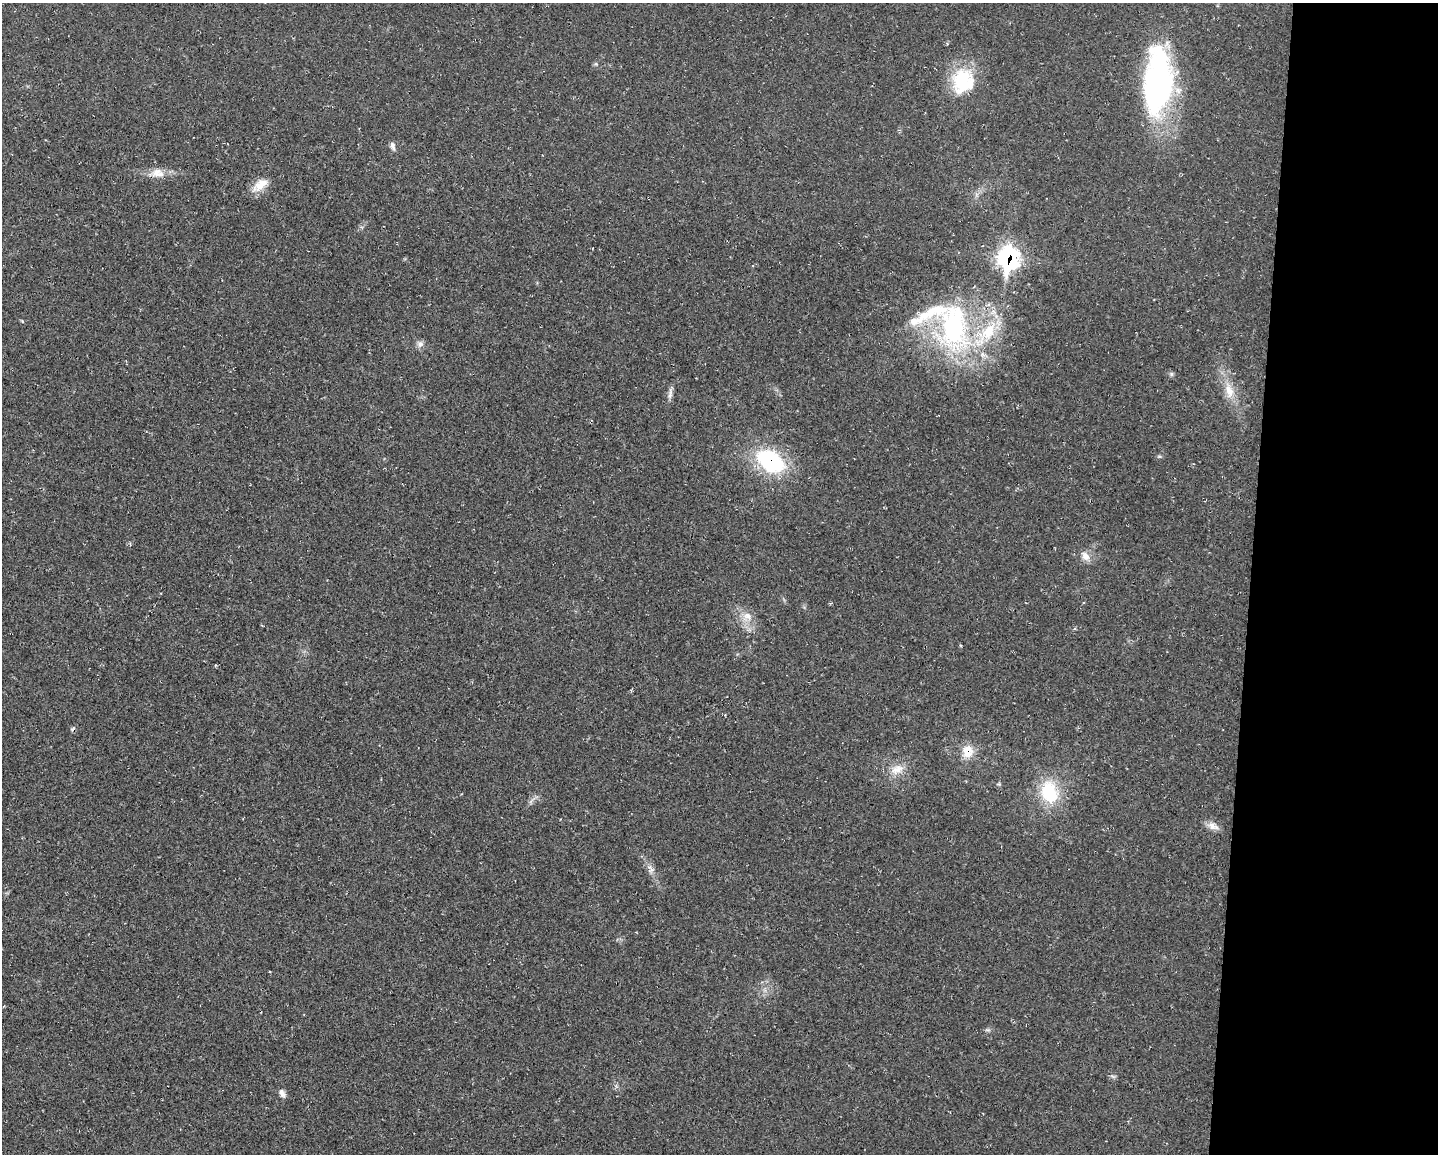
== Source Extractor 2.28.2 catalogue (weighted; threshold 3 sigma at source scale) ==
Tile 9 of 3 x 4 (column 3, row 3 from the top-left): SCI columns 3090-4525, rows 1153-2304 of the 4631 x 4609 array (HDU 1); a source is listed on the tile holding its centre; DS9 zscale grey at full resolution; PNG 1440 x 1156 px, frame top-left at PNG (2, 3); no overlay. Shown black and unused: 13% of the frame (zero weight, under 2 of 3 exposures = <1% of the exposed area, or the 3 px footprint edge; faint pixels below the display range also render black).
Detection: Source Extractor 2.28.2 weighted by HDU 2 'WHT'; one run over the whole footprint, this tile lists its part. Background 0.0251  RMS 0.0063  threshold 0.0285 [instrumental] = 3 sigma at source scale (4.5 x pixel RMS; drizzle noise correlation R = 1.50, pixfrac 1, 0.05/0.05 arcsec/px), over >= 5 px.
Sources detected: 28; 1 cosmic-ray / hot-pixel residue — not listed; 3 inside a brighter listed object's ellipse — not listed separately; the other 24 listed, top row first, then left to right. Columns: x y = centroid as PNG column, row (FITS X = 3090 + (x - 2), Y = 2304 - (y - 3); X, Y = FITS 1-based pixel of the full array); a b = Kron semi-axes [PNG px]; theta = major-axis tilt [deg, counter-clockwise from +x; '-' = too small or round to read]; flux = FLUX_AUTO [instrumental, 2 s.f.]
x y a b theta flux
596 64 5 4 - 0.83
963 81 31 28 69 35
1158 82 74 29 87 150
392 146 11 7 -74 2.3
157 173 19 12 -8 7.8
260 185 24 11 39 8.9
1008 258 13 10 86 150
22 321 5 3 - 0.54
954 326 68 40 -88 120
420 344 9 9 - 2.7
1171 374 6 5 - 1.2
1229 391 23 11 -76 11
670 394 17 5 80 2.7
1159 456 6 4 -18 0.84
770 461 31 20 -33 62
1085 556 13 10 -54 5
748 616 13 12 - 6.9
262 625 3 3 - 0.65
968 751 15 13 86 10
897 770 19 12 23 8.3
1049 792 27 19 -72 33
1213 826 16 9 -22 4.5
651 869 15 9 -57 4.1
282 1093 11 6 -59 2.9
Overlapping masked pixels (flux is a lower limit): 3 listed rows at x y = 1008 258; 770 461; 968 751